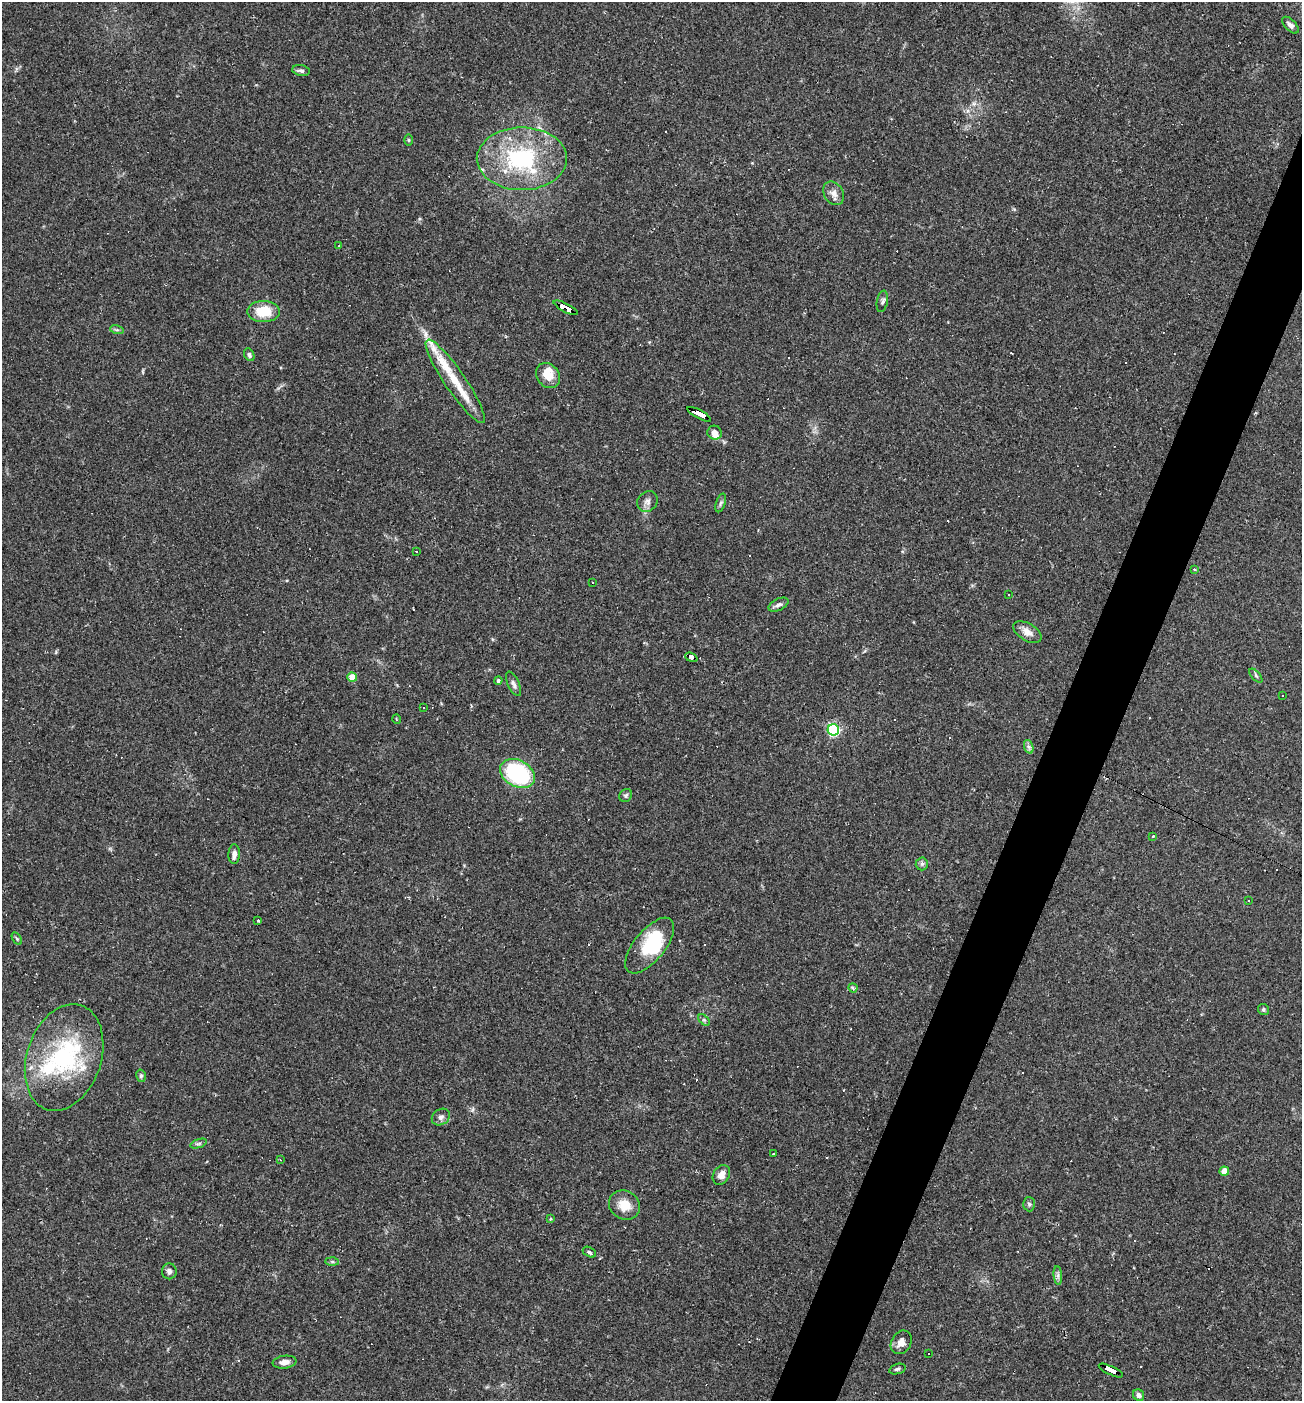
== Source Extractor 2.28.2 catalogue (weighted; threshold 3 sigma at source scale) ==
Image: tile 10 of 4 x 4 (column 2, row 3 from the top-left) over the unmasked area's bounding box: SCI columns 1437-2736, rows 1400-2798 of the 5606 x 5595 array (HDU 1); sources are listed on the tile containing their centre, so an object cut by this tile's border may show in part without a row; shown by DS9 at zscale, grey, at full resolution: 1 PNG px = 1 image px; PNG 1304 x 1403 px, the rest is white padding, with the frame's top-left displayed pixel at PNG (2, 2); every listed detection drawn as its Kron ellipse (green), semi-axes under 4 PNG px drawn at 4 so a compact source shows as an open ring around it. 4% of this frame is shown black and not used: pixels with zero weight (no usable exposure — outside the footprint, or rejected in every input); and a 3 px margin inside the footprint's outer edge (the drizzle kernel's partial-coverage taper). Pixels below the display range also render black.
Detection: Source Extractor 2.28.2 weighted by HDU 2 'WHT'; one run over the whole footprint, this tile lists its part. Background 0.109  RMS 0.0071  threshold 0.0318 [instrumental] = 3 sigma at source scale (4.5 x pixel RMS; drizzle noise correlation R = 1.50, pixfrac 1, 0.05/0.05 arcsec/px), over >= 5 px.
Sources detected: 103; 1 inside a brighter object's white glare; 27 cosmic-ray / hot-pixel residue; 1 long thin detection or spike segment (spike, bleed or trail) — neither listed nor drawn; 8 inside a brighter listed object's ellipse — not listed separately; the other 66 listed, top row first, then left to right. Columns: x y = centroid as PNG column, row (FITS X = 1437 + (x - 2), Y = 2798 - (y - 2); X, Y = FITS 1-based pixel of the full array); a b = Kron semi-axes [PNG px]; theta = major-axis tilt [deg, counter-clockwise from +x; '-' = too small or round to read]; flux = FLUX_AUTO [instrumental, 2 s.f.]
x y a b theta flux
1290 25 10 5 -46 3.1
301 71 9 5 -11 1.9
409 140 5 3 - 0.76
522 159 45 31 0 78
834 193 12 9 -59 4.7
339 246 3 2 - 0.52
882 301 11 5 80 2
566 308 13 4 -28 150
263 312 16 10 -1 19
117 330 7 4 -17 1.3
249 355 6 5 - 1.6
548 375 14 11 -51 10
455 381 50 10 -56 19
699 414 13 3 -28 230
715 433 7 7 - 4.2
647 501 11 9 48 3.5
721 503 10 4 71 1.6
416 551 3 2 - 1
1194 569 4 3 - 0.87
593 582 3 2 - 0.54
1008 594 2 2 - 0.59
779 605 11 6 27 2.7
1027 632 16 8 -30 5.5
691 657 6 3 -23 61
1256 676 8 4 -48 1.2
352 677 5 4 - 16
498 680 4 4 - 1.2
513 684 13 5 -65 2.4
1283 696 3 3 - 1.3
423 707 2 2 - 0.61
396 719 5 3 - 0.6
833 730 6 5 - 110
1029 747 7 4 -71 1.7
517 773 18 13 -29 73
626 795 7 6 - 1.5
1153 836 3 3 - 5.4
234 854 10 5 88 3.4
922 864 6 6 - 1.7
1249 900 3 3 - 1.6
258 921 3 3 - 4.2
17 939 7 4 -59 1
650 946 33 15 51 39
853 988 5 4 - 1.3
1263 1009 6 5 - 1.4
704 1020 7 4 -44 1.1
64 1057 55 37 71 84
141 1076 6 5 - 1.4
441 1117 10 7 34 2.9
199 1144 8 3 19 1.3
773 1154 2 2 - 0.63
280 1160 3 3 - 0.87
1224 1171 5 4 - 14
721 1175 10 8 58 5.5
1029 1204 7 6 - 1.5
624 1205 16 14 -31 11
550 1219 4 3 - 0.89
589 1252 7 4 -28 1.8
332 1262 6 4 -1 1.2
169 1271 8 7 - 2.6
1058 1275 9 4 -85 1.7
901 1342 12 10 59 5.8
928 1353 3 3 - 1
284 1362 12 6 8 4.5
897 1369 8 5 17 1.6
1111 1370 13 3 -26 140
1138 1395 6 5 - 3.2
Overlapping masked pixels (flux is a lower limit): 4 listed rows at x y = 566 308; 699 414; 691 657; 1111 1370